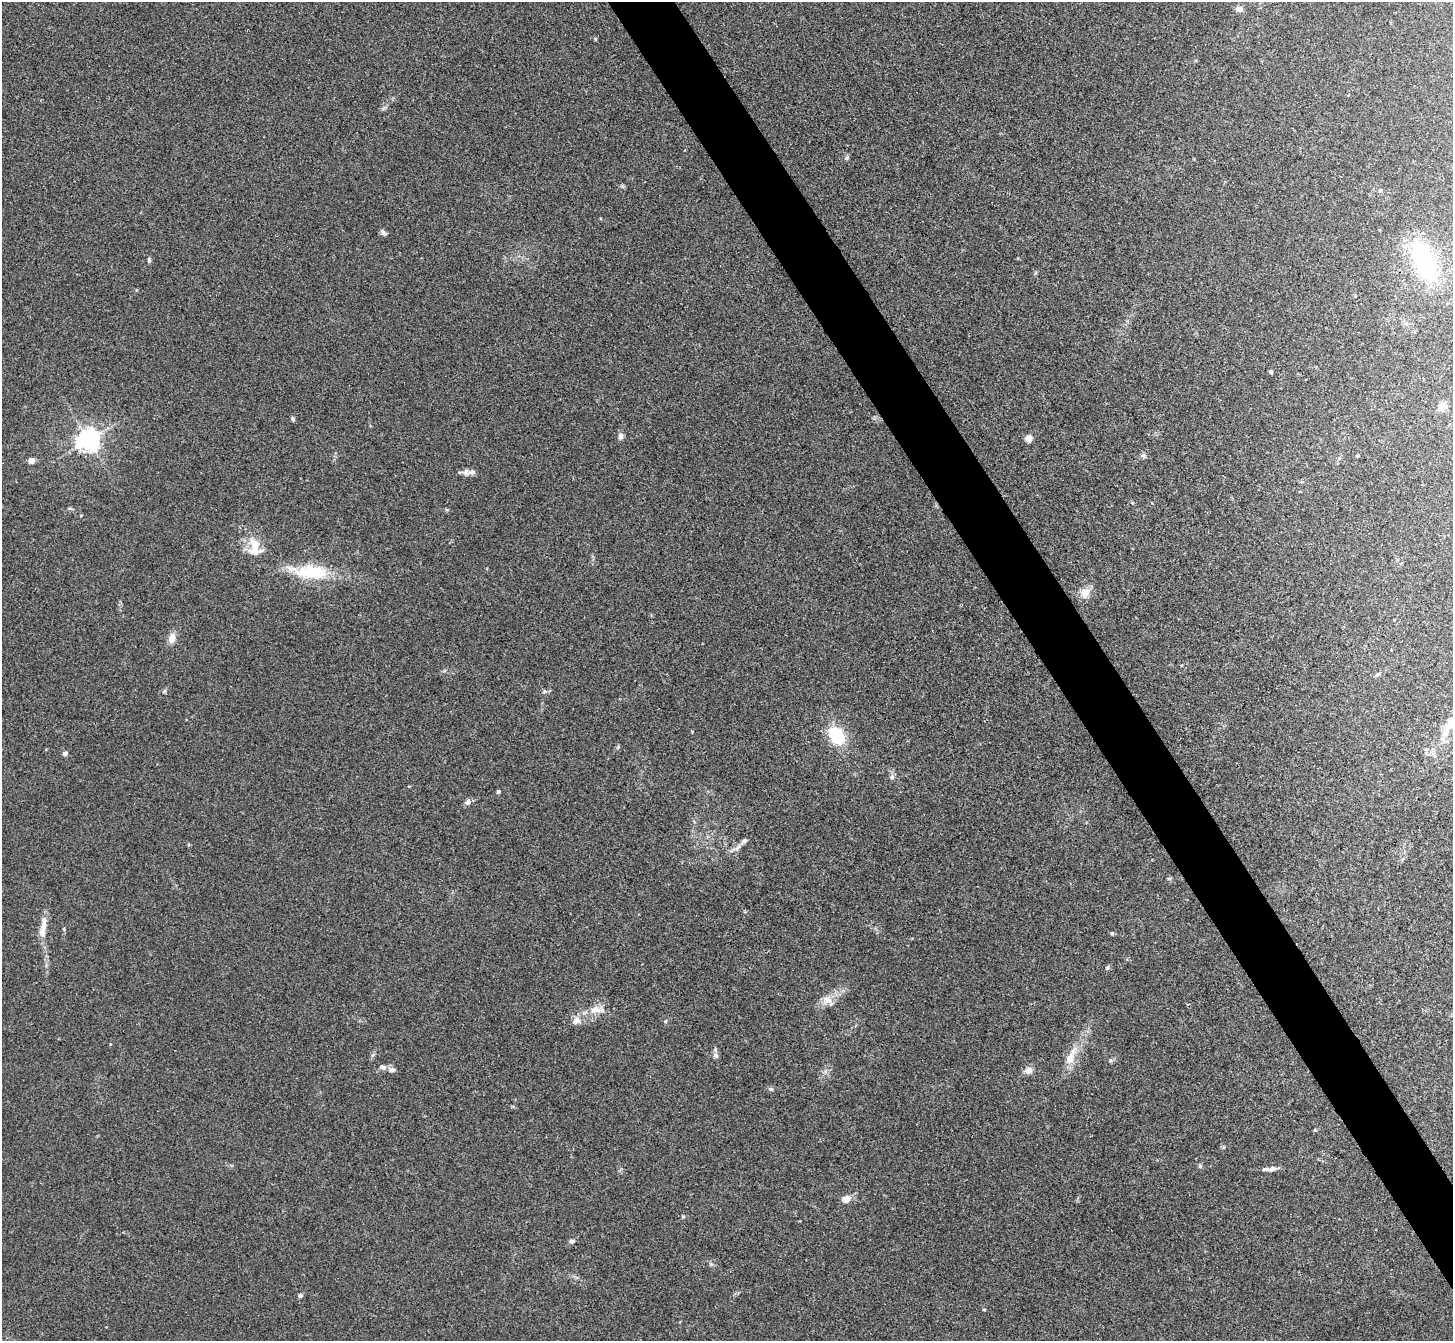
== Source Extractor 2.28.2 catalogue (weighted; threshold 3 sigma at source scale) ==
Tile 6 of 4 x 4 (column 2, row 2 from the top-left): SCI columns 1455-2905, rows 2834-4172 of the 5810 x 5804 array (HDU 1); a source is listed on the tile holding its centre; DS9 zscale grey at full resolution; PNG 1455 x 1343 px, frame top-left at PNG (2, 2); no overlay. Shown black and unused: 4% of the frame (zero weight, under 3 of 4 exposures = <1% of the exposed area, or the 3 px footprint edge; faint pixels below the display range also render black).
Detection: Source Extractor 2.28.2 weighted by HDU 2 'WHT'; one run over the whole footprint, this tile lists its part. Background 0.0283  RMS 0.0047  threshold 0.0213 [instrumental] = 3 sigma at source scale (4.5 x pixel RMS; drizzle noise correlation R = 1.50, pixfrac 1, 0.05/0.05 arcsec/px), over >= 5 px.
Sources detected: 55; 4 inside a brighter listed object's ellipse — not listed separately; the other 51 listed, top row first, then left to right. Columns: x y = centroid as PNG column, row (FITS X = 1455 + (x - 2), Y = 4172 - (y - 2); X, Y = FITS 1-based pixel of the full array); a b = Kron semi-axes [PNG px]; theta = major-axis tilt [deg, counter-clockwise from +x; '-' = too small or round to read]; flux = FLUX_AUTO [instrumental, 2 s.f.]
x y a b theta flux
1239 9 9 7 -11 2.2
846 158 7 5 2 0.91
1380 190 5 5 - 0.8
384 233 10 5 -51 1.3
149 260 6 4 -80 0.87
1424 261 50 22 -68 53
1271 372 4 4 - 0.93
1442 407 10 8 16 3.8
292 419 7 4 -81 0.69
621 436 8 7 - 1.7
1028 438 5 5 - 8.7
88 440 7 7 - 350
1143 455 7 6 - 1.1
1357 456 4 3 - 0.48
32 461 6 5 - 3
466 472 12 10 -2 2.5
254 544 20 13 -50 7.5
310 572 53 16 -5 24
1085 592 13 11 73 4.9
172 638 10 7 71 4.4
1378 674 7 4 43 0.78
164 691 6 4 59 0.69
544 691 7 6 - 1
1445 733 44 8 67 8.1
836 735 15 10 -53 27
65 754 6 5 - 1.4
892 777 8 6 70 1.2
498 791 4 4 - 0.82
468 802 8 6 36 2
738 847 13 5 45 2
43 926 14 8 80 3.1
1112 933 5 4 - 0.65
1107 967 6 5 - 0.77
827 1000 13 12 - 4.5
595 1009 16 10 9 5.1
576 1021 13 9 28 3.2
716 1055 8 7 - 1.7
1070 1058 16 11 67 6.4
1110 1060 6 4 -46 0.71
382 1067 10 7 -28 1.7
392 1070 10 7 -10 1.7
1028 1070 10 9 - 2.6
771 1089 7 5 -26 0.85
1315 1130 4 3 - 0.45
1200 1166 6 5 - 0.8
1272 1169 13 6 11 2.5
846 1199 8 7 - 4.3
683 1217 6 4 18 0.53
572 1241 8 5 -1 0.96
300 1295 5 4 - 1.4
984 1309 4 3 - 0.56
Unlisted compact peaks at least as high as the median listed source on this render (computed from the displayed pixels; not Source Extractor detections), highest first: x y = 665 1021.